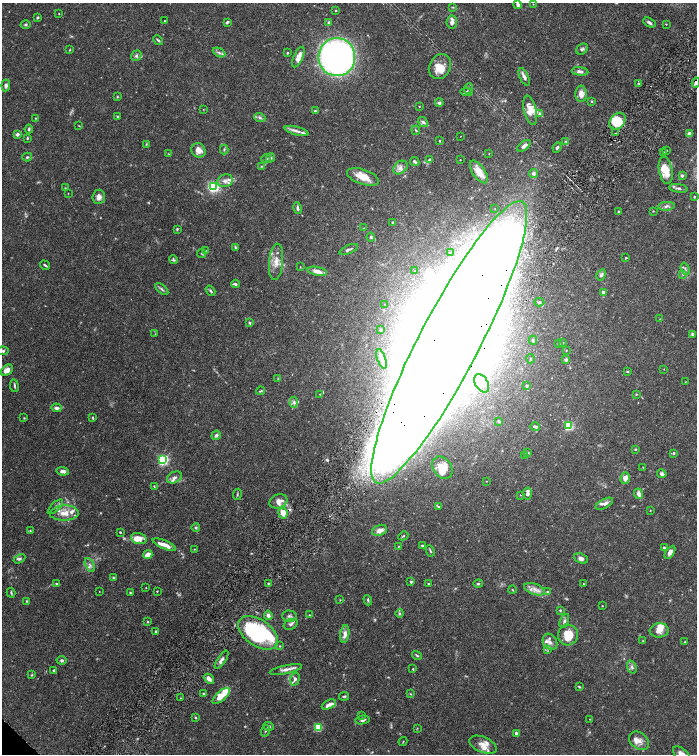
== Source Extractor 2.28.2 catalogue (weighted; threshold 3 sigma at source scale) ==
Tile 10 of 4 x 4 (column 2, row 3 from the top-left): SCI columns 1556-2944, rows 1510-3012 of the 6030 x 6025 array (HDU 1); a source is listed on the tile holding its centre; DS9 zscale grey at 2 x 2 block average (1 PNG px = mean of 2 x 2 image px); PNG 699 x 756 px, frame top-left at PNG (2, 3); each listed source drawn as its Kron ellipse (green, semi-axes under 4 px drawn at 4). Shown black and unused: <1% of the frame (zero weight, under 6 of 12 exposures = <1% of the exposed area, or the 3 px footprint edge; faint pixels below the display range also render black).
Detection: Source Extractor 2.28.2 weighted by HDU 2 'WHT'; one run over the whole footprint, this tile lists its part. Background 0.0776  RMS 0.003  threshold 0.0123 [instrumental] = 3 sigma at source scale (4.09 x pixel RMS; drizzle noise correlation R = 1.36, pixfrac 0.8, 0.05/0.05 arcsec/px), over >= 5 px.
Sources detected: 313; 9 too faint to see at this stretch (2 x 2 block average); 7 inside a brighter object's white glare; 1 cosmic-ray / hot-pixel residue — neither listed nor drawn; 42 inside a brighter listed object's ellipse — not listed separately; the other 254 listed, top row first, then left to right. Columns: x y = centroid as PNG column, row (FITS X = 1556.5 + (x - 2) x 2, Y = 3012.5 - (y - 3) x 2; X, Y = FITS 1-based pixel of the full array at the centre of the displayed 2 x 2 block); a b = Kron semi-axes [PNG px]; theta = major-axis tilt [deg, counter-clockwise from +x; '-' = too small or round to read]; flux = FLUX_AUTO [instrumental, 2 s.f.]
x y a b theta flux
533 4 2 2 - 0.28
518 5 4 3 - 1.6
453 7 3 2 - 0.48
336 10 2 2 - 0.49
59 14 2 2 - 0.32
37 17 3 2 - 1
165 21 2 2 - 0.27
227 22 4 2 - 1.3
329 22 3 3 - 1.4
452 22 6 5 - 3
649 23 6 3 -29 1.6
666 24 3 2 - 0.31
26 25 5 3 - 0.91
158 40 5 2 - 0.91
582 49 6 5 - 1.4
70 50 3 2 - 0.53
219 52 6 4 -26 1.6
287 53 3 2 - 0.74
136 56 6 5 - 1.6
298 57 11 4 65 6.3
337 57 19 18 - 220
440 67 13 10 60 10
580 71 8 4 -6 2.7
524 77 9 4 -65 2.7
638 83 3 3 - 0.54
696 83 5 4 - 2
6 85 6 4 84 1.7
468 88 5 3 - 0.96
466 92 6 3 -6 1.3
581 94 8 6 -89 4.9
117 97 3 3 - 0.53
592 101 3 3 - 0.61
439 103 4 3 - 1.5
419 106 2 2 - 0.39
203 109 3 2 - 0.26
530 110 15 6 -77 8.1
315 111 3 2 - 1
540 113 4 3 - 1.2
117 116 3 2 - 0.51
260 117 6 4 -22 1.5
35 118 2 2 - 0.38
617 121 9 7 49 20
423 122 6 4 -39 1.6
79 126 3 2 - 0.35
29 129 4 3 - 1.1
416 130 5 3 - 0.76
296 131 12 4 -15 3.3
616 133 2 2 - 0.26
17 134 4 3 - 2
689 134 4 3 - 2.8
461 136 2 2 - 0.2
27 138 3 2 - 0.69
439 141 2 2 - 0.48
565 141 4 3 - 0.56
146 144 3 3 - 0.56
524 146 8 4 37 2.5
557 147 5 3 - 1.1
224 149 5 2 - 0.64
198 150 8 6 -49 4.5
666 150 3 2 - 0.45
663 152 3 3 - 0.76
169 154 4 2 - 0.38
489 154 2 2 - 0.21
27 157 5 3 - 1
266 158 5 3 - 1.1
271 158 5 3 - 1.1
460 159 3 2 - 0.24
429 160 4 3 - 0.79
415 162 5 3 - 1.1
262 166 3 3 - 0.55
400 168 8 6 40 2.9
666 170 14 6 -80 8.8
479 172 13 6 -55 6.5
533 173 4 4 - 1.9
682 176 3 3 - 1.1
363 177 17 7 -18 10
225 181 8 6 21 3
213 187 4 4 - 58
65 188 3 3 - 0.47
679 188 9 3 -9 1.6
68 193 2 2 - 0.24
694 196 3 3 - 0.62
99 197 7 6 - 3.1
666 206 8 4 5 2.1
297 208 6 3 -78 1.6
495 209 2 2 - 0.2
653 211 3 2 - 0.31
618 212 3 2 - 0.95
393 222 3 3 - 0.57
364 228 2 2 - 0.36
177 229 3 3 - 0.65
371 237 4 3 - 1.1
235 247 4 3 - 0.7
349 249 10 3 24 1.5
206 251 3 3 - 0.56
450 252 4 3 - 0.92
201 253 4 2 - 0.56
626 258 2 2 - 0.7
173 260 4 4 - 1.1
276 262 18 7 84 7
45 265 5 2 - 0.99
300 267 3 2 - 0.26
685 269 6 2 -70 0.94
415 270 3 2 - 0.28
317 271 10 4 -12 5
683 274 4 3 - 0.76
601 275 6 4 59 1.6
235 284 4 3 - 1.8
162 289 8 3 -40 1.3
210 291 6 3 -57 1.1
603 292 4 3 - 1.7
539 302 5 4 - 0.97
385 304 3 2 - 0.33
660 319 2 2 - 0.27
249 323 4 3 - 0.74
381 330 2 2 - 2.4
155 334 3 2 - 0.32
693 334 4 3 - 1.2
533 340 4 4 - 1.5
449 342 158 30 63 7900
562 343 3 2 - 0.47
559 344 3 3 - 0.58
3 351 6 3 12 1.5
566 351 2 2 - 0.33
382 359 10 3 -70 2.6
530 359 4 3 - 0.76
566 360 4 3 - 1.2
664 369 2 2 - 0.22
7 370 7 5 39 4
627 372 3 3 - 0.54
278 379 3 2 - 0.39
685 382 2 2 - 0.27
482 383 10 6 -59 5.5
14 386 6 2 -82 0.97
527 386 3 2 - 0.78
261 391 5 3 - 0.67
320 394 2 2 - 0.34
636 394 4 2 - 0.44
294 402 6 4 86 1.9
56 408 5 3 - 2.3
24 418 2 2 - 0.44
93 418 4 2 - 0.58
499 421 4 3 - 1.1
569 426 3 3 - 58
535 427 5 3 - 1.4
216 435 5 3 - 1.6
635 449 3 2 - 0.56
528 452 3 3 - 0.58
674 453 3 3 - 0.83
524 456 3 3 - 0.64
163 460 3 3 - 100
643 467 2 2 - 0.29
442 468 12 9 -53 7.5
62 471 6 4 -8 2.6
662 474 5 4 - 1.9
174 477 8 5 27 2.9
625 478 6 4 74 4.3
486 481 2 2 - 0.26
154 486 3 3 - 0.54
237 494 6 3 81 0.77
527 494 6 4 80 2.3
639 494 5 3 - 3.9
520 495 2 2 - 0.24
278 501 9 6 19 4.5
604 504 9 4 28 2.4
55 507 10 4 43 1.9
438 507 4 3 - 0.81
650 510 2 2 - 0.3
64 513 14 7 3 7.6
283 513 5 4 - 6.7
196 527 4 4 - 0.96
380 530 8 5 19 4.1
30 531 3 2 - 0.53
120 532 2 2 - 0.58
403 536 5 2 - 0.69
139 538 8 5 -17 5.9
164 545 12 4 -23 5.2
422 546 3 3 - 0.77
398 547 2 2 - 0.31
664 547 2 2 - 1.4
194 549 3 2 - 0.38
430 551 6 2 -63 0.76
670 552 7 4 57 3.1
148 555 4 3 - 6.4
581 558 7 5 -23 3.1
20 559 6 4 28 1.2
90 565 7 4 -65 2
114 578 3 3 - 1.1
411 582 3 2 - 0.96
268 583 2 2 - 0.57
57 584 4 3 - 0.91
428 584 2 2 - 0.47
478 584 5 3 - 0.99
584 584 2 2 - 0.44
146 588 2 2 - 0.25
535 589 11 5 -19 4.3
512 590 4 2 - 0.46
99 591 2 2 - 0.21
157 591 2 2 - 0.48
130 592 3 2 - 0.55
547 592 4 4 - 0.81
11 593 5 3 - 0.83
340 600 3 2 - 0.4
368 600 5 3 - 0.88
26 601 3 3 - 0.5
602 606 2 2 - 0.28
560 610 3 3 - 0.71
400 613 4 4 - 0.9
268 615 5 4 - 2.6
309 615 2 2 - 0.32
289 616 7 5 -1 2.1
564 621 7 4 68 1.5
148 622 3 3 - 0.62
291 624 7 5 19 1.8
659 630 9 7 7 4.9
156 632 3 3 - 1.1
258 633 22 13 -34 75
345 634 9 4 82 4.3
568 635 10 10 - 13
643 641 3 2 - 0.35
550 642 9 6 -57 3
685 642 3 3 - 0.53
280 646 3 3 - 0.55
548 649 4 2 - 0.72
417 655 5 2 - 0.76
62 660 5 4 - 1.2
222 660 11 3 57 2.3
632 667 6 4 -70 1.7
286 669 16 4 12 3.5
413 669 3 2 - 0.48
54 671 4 3 - 1.4
32 675 3 3 - 0.58
209 679 6 3 -41 3.6
295 679 6 4 75 2.1
579 687 3 2 - 0.62
204 694 3 3 - 1.1
411 694 4 2 - 0.54
221 696 11 4 43 11
344 696 5 2 - 0.8
180 698 2 2 - 0.36
329 704 7 4 26 2.4
362 716 3 2 - 0.38
196 718 3 2 - 0.56
590 719 2 2 - 0.24
362 720 7 3 9 2
269 726 5 4 - 1.3
318 727 4 3 - 22
417 728 3 2 - 0.34
265 731 6 3 70 0.9
516 733 3 3 - 1.2
639 741 11 8 -38 4.6
403 742 4 2 - 0.42
483 745 14 7 -23 5.5
681 754 10 6 -41 4.2
Overlapping masked pixels (flux is a lower limit): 5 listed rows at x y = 696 83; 617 121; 449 342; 283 513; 258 633
Isophote crosses this tile's border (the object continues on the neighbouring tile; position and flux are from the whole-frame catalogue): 4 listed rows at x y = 518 5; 696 83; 3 351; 681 754
Diffuse or blended objects may show on this block-average render without a row.